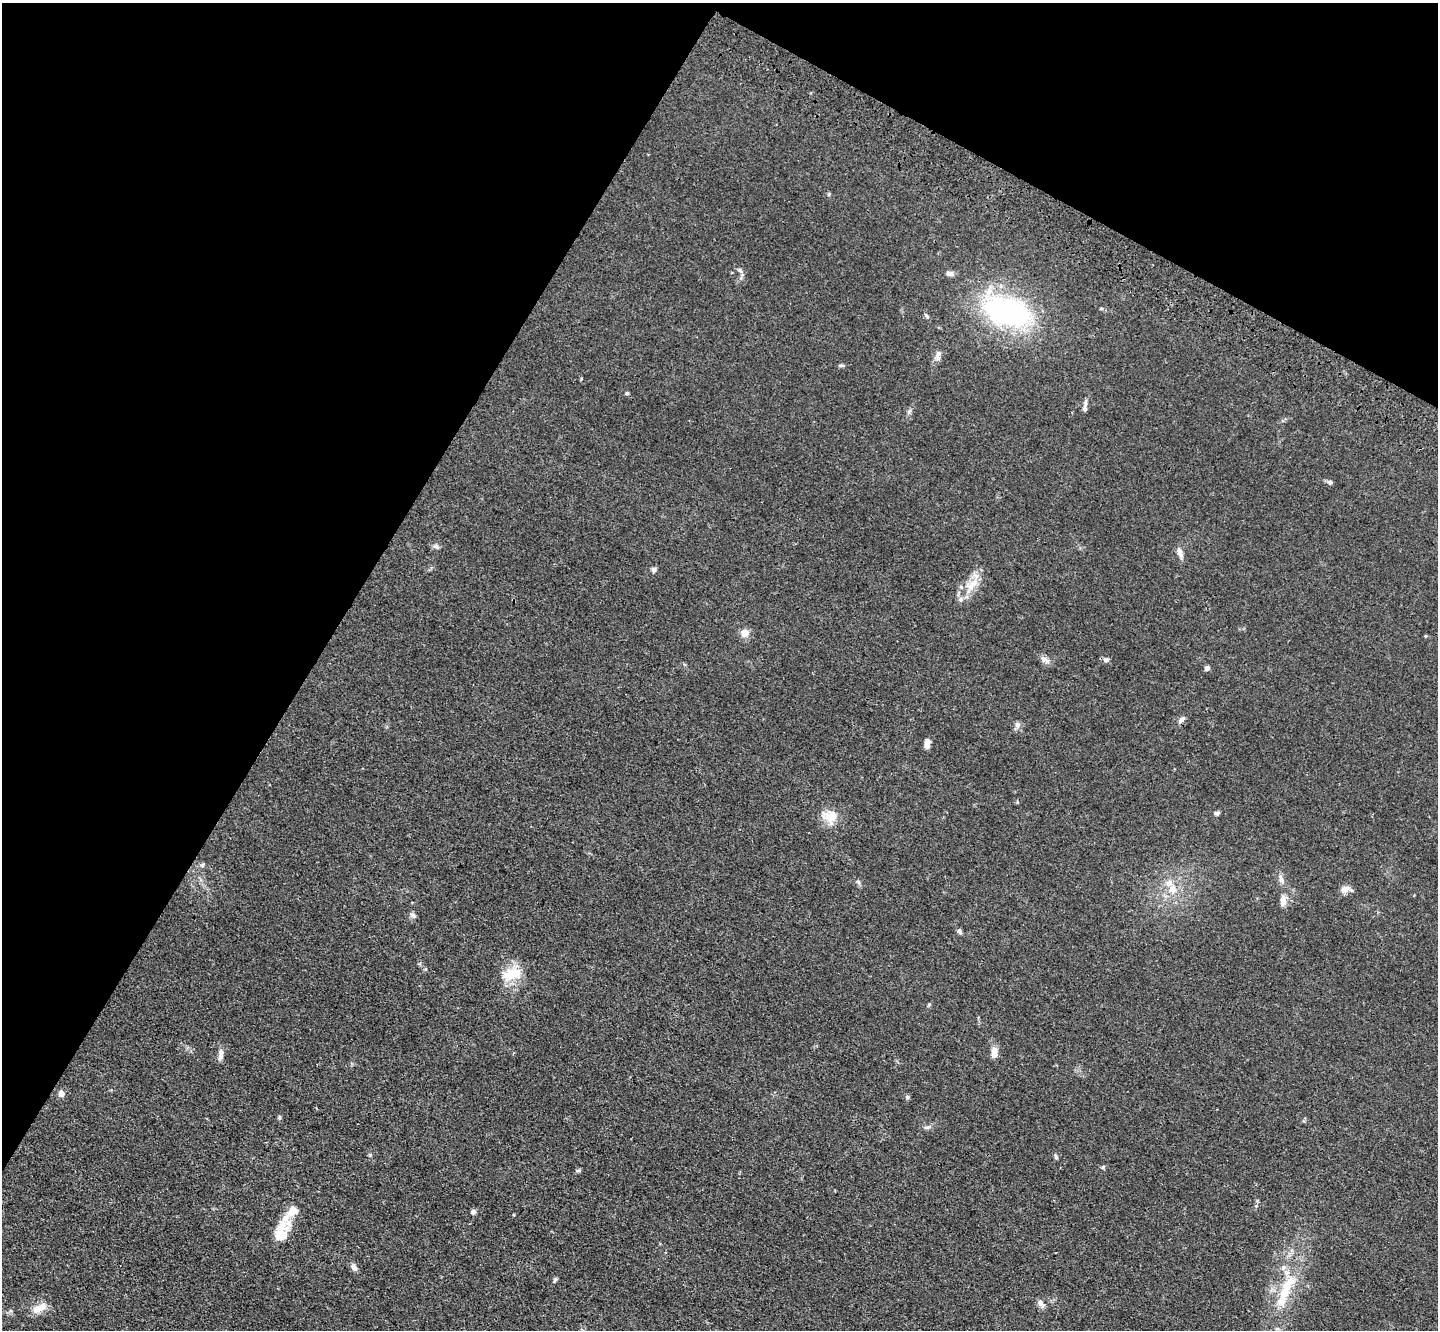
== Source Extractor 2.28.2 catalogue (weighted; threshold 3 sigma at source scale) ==
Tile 2 of 4 x 4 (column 2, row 1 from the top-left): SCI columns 1488-2923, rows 4356-5683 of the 5849 x 5918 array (HDU 1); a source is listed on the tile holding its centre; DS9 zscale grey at full resolution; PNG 1440 x 1332 px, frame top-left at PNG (2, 3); no overlay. Shown black and unused: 30% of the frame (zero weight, under 3 of 4 exposures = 5% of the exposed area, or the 3 px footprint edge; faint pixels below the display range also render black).
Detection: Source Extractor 2.28.2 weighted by HDU 2 'WHT'; one run over the whole footprint, this tile lists its part. Background 0.0331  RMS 0.0043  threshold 0.0194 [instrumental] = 3 sigma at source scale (4.5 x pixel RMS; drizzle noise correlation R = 1.50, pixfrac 1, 0.05/0.05 arcsec/px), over >= 5 px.
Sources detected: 54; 6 inside a brighter listed object's ellipse — not listed separately; the other 48 listed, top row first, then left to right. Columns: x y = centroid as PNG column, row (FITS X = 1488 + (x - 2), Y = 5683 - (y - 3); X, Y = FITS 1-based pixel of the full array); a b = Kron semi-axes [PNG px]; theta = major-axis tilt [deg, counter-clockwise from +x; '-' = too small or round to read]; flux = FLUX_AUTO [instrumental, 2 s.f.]
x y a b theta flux
740 270 8 5 -40 1.1
949 273 10 6 -11 1.5
1007 311 40 23 -17 100
927 316 8 4 -55 0.9
938 355 16 5 84 2
841 365 8 4 0 0.76
627 393 5 4 - 0.58
1085 407 17 5 83 1.7
1330 482 7 5 -28 1.1
436 546 8 5 -7 1.1
1180 553 15 7 -73 2.3
654 569 7 6 - 1.1
971 585 30 13 51 8.4
745 633 8 7 - 4.5
1045 659 17 6 -36 2.1
1106 660 8 6 -10 1.3
1207 668 4 4 - 2.8
1182 720 12 5 50 1.7
1017 725 9 7 -79 1.6
927 744 10 5 86 3.2
1217 813 6 5 - 1.1
830 816 19 16 -9 8.4
202 865 6 5 - 0.82
1281 879 14 6 -69 2.1
858 882 7 4 -87 0.78
1173 889 9 9 - 4.1
1345 889 14 8 16 2.7
1283 901 14 7 87 3.1
413 915 9 6 -37 1.2
959 932 8 5 -60 1
510 973 25 16 47 10
929 1005 6 3 20 0.5
994 1053 13 7 84 3.6
221 1054 16 6 86 2.4
61 1094 7 6 - 2.4
907 1097 6 5 - 0.7
279 1117 6 4 -72 0.55
927 1127 11 4 9 1.1
1056 1157 7 4 -78 0.81
1103 1167 6 4 46 0.6
578 1170 6 4 3 0.68
473 1212 5 5 - 1.5
281 1232 34 17 63 11
354 1267 10 7 -62 1.7
555 1280 6 4 55 0.81
1285 1291 36 14 68 17
1041 1303 13 6 -50 1.7
40 1308 20 9 27 5